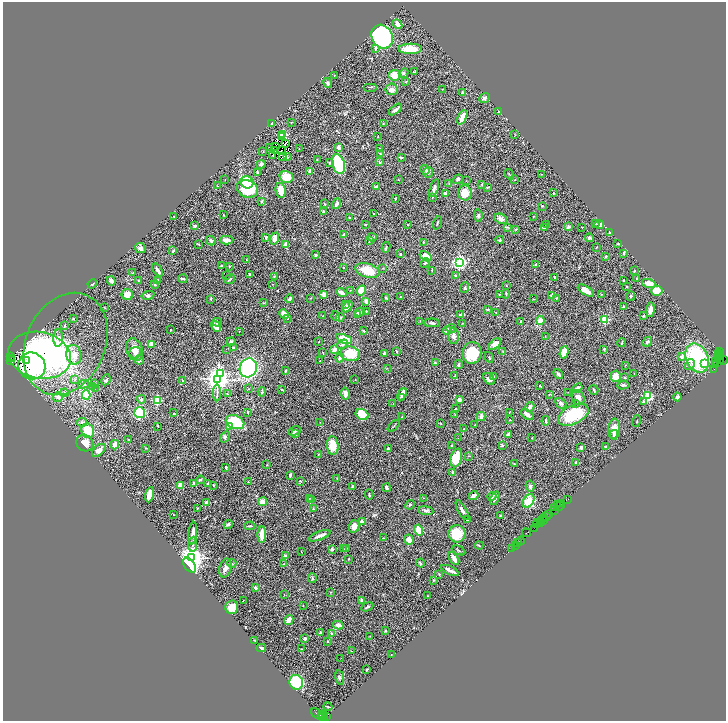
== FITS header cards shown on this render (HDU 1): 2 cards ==
NAXIS1  =                 1447
NAXIS2  =                 1438

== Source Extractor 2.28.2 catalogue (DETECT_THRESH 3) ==
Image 1447 x 1438 px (HDU 1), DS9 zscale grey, zoomed out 1/2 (1 PNG px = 2 x 2 image px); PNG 728 x 723 px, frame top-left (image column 2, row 1438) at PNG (3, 2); each listed source drawn as its Kron ellipse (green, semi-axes under 4 px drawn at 4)
Background 2.23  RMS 0.069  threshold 0.206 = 3 sigma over >= 5 px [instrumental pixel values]
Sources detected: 514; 46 cannot appear on this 1/2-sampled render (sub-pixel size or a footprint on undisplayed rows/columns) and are neither listed nor drawn; the other 468 listed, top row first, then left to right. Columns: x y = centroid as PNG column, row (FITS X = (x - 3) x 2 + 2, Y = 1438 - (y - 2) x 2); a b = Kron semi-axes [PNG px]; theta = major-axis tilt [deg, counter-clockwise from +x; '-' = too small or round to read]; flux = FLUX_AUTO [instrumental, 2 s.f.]
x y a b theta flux
398 24 5 4 - 73
382 37 12 10 -59 2800
375 48 2 2 - 53
410 49 12 5 1 230
415 71 4 3 - 14
404 73 5 3 - 23
334 75 3 2 - 3.9
395 75 6 5 - 170
406 82 4 3 - 11
328 83 5 3 - 33
370 87 7 1 0 9.3
392 89 6 6 - 57
442 89 2 1 - 4
463 93 3 3 - 39
484 98 6 4 39 28
395 110 8 2 38 31
499 112 4 3 - 10
462 117 8 3 65 180
291 122 2 2 - 5.2
383 123 3 2 - 6.1
272 124 2 2 - 48
283 134 3 3 - 490
515 135 3 2 - 5.9
378 136 3 1 - 3.8
282 137 2 1 - 28
285 144 2 1 - 3.8
270 147 2 1 - 5.9
275 147 2 1 - 0.67
339 147 3 3 - 39
380 148 3 2 - 6.7
299 149 2 2 - 5.2
263 151 2 2 - 4.5
274 151 2 1 - 4.6
281 151 2 1 - 3.3
380 153 3 2 - 8.9
272 155 3 1 - 5.5
282 156 3 1 - 5.8
287 157 2 2 - 39
401 158 4 2 - 10
317 160 2 1 - 5.4
379 162 4 2 - 9.7
330 163 2 2 - 34
261 164 4 4 - 34
338 164 10 6 -73 670
425 170 5 4 - 32
310 171 2 2 - 140
257 172 3 2 - 14
428 172 5 4 - 33
509 174 5 2 - 9.1
541 174 2 1 - 3.1
286 177 7 6 - 190
225 179 2 2 - 3.9
458 179 5 4 - 22
398 180 2 2 - 5.5
514 180 3 2 - 7.5
466 181 2 1 - 3.8
247 182 6 6 - 460
449 183 3 2 - 8.3
482 184 3 3 - 11
217 186 2 2 - 5.3
376 187 4 3 - 12
488 187 4 2 - 9.1
434 188 9 4 72 42
247 189 11 8 -20 590
281 190 7 5 -83 140
465 193 8 6 -80 160
553 193 2 2 - 12
445 194 4 3 - 39
433 197 3 2 - 6.4
395 198 2 2 - 8.1
262 201 4 3 - 11
325 204 2 2 - 6.3
337 204 5 4 - 43
542 206 2 2 - 12
323 212 2 2 - 28
374 214 2 1 - 5.5
224 215 2 2 - 11
478 215 6 3 -81 20
174 216 2 2 - 15
533 216 2 2 - 5.1
350 217 3 3 - 11
501 219 6 5 - 68
437 223 7 2 73 9.9
595 223 3 2 - 23
365 224 2 2 - 6.9
599 224 5 4 - 35
408 225 2 2 - 7.2
547 225 3 3 - 9.6
195 226 3 2 - 34
508 227 4 2 - 9
568 227 3 3 - 27
582 227 3 2 - 5.4
545 228 3 3 - 21
516 229 4 2 - 12
610 233 3 2 - 45
344 234 4 2 - 24
266 237 4 3 - 17
372 237 5 2 - 9.2
275 238 6 4 71 74
589 238 4 3 - 27
226 240 7 4 3 56
500 240 4 3 - 16
211 241 5 3 - 30
370 241 3 3 - 14
423 242 2 2 - 4.5
198 244 3 2 - 8
286 244 4 3 - 110
618 244 2 2 - 9.1
386 247 5 2 - 13
596 247 3 2 - 5.1
140 248 5 5 - 53
173 251 3 2 - 19
623 253 3 2 - 17
400 254 3 2 - 8
316 255 3 2 - 25
426 256 7 4 -32 200
606 257 3 3 - 15
246 260 2 2 - 6.5
459 262 3 3 - 4000
425 263 5 3 - 16
536 265 3 2 - 12
222 266 3 2 - 10
229 266 3 2 - 9.8
343 267 2 2 - 5.3
383 268 2 2 - 5.1
158 270 7 3 -55 41
432 270 4 2 - 7.8
367 271 12 7 -17 270
634 271 2 2 - 12
133 273 2 2 - 6.9
249 274 2 2 - 9
227 275 2 1 - 5.6
455 276 4 3 - 25
274 277 3 2 - 7
555 277 3 2 - 14
183 279 4 3 - 17
230 279 5 2 - 34
637 279 3 2 - 9.2
139 280 2 2 - 9.2
157 280 3 3 - 13
623 280 2 2 - 8
111 281 5 4 - 44
649 283 7 4 -16 150
92 284 5 3 - 15
155 284 4 2 - 9.7
272 284 3 2 - 4.1
506 285 3 2 - 7.3
627 286 2 2 - 7.1
465 288 5 3 - 19
350 290 3 2 - 5.5
361 290 5 4 - 200
586 291 9 4 -32 130
657 291 6 5 - 190
342 292 5 3 - 69
324 294 2 2 - 240
499 294 2 2 - 19
506 294 4 3 - 13
601 294 2 2 - 6.1
127 295 6 5 - 130
148 295 6 4 13 25
552 296 3 3 - 49
631 296 5 4 - 16
386 297 3 2 - 12
401 297 2 2 - 9.1
310 298 2 2 - 5.6
556 298 3 2 - 7.3
211 299 3 3 - 11
289 299 4 2 - 43
533 299 3 2 - 5.3
366 301 4 3 - 47
264 303 3 2 - 6.9
345 305 3 2 - 9.1
104 307 4 2 - 6.4
347 307 6 3 46 85
623 307 3 2 - 7.4
488 309 3 2 - 29
650 310 7 4 83 89
366 311 3 2 - 6.7
360 312 5 3 - 54
496 312 3 2 - 7.2
284 314 5 3 - 120
357 314 3 3 - 18
460 315 4 3 - 14
323 316 3 2 - 5
336 316 5 3 - 16
643 316 3 2 - 11
340 317 4 4 - 21
287 318 2 2 - 23
73 319 2 2 - 12
605 319 3 3 - 830
540 320 4 4 - 87
420 321 2 2 - 5.4
217 322 5 3 - 13
521 322 3 2 - 17
432 323 8 3 -2 23
463 323 2 2 - 5.5
64 326 2 2 - 48
216 326 6 4 -58 86
451 328 5 3 - 25
170 330 2 1 - 6.1
447 330 4 3 - 46
239 331 2 1 - 3.6
364 331 3 3 - 18
454 336 8 5 -86 52
545 336 2 1 - 4.1
58 338 9 5 89 60
344 339 8 4 -24 290
231 341 4 3 - 15
319 341 2 1 - 4.6
647 342 5 3 - 22
622 343 4 2 - 13
66 344 53 39 66 960
151 344 3 3 - 98
342 344 6 4 32 28
495 344 7 4 44 87
234 348 3 3 - 33
226 349 2 1 - 6.8
334 349 3 2 - 170
604 349 2 2 - 44
134 350 12 8 -70 120
503 351 3 2 - 6.7
719 351 3 2 - 330
397 352 3 2 - 11
564 352 6 4 74 120
135 353 6 5 - 56
323 353 2 1 - 6.3
384 353 3 2 - 37
472 353 11 9 82 450
718 353 3 2 - 650
350 354 10 7 -10 370
39 355 32 23 -12 3300
74 355 10 7 -78 130
721 355 2 1 - 160
718 356 4 2 - 730
11 357 3 1 - 660
489 357 5 3 - 11
682 357 4 3 - 46
12 358 3 2 - 300
340 358 4 3 - 46
697 358 15 11 -65 1200
717 359 7 2 68 1100
720 359 2 2 - 330
27 360 2 1 - 75
140 360 5 3 - 19
723 360 4 2 - 110
11 361 2 1 - 560
320 361 3 2 - 7.1
435 363 4 3 - 9.8
690 364 6 4 58 46
705 364 4 4 - 53
716 364 3 1 - 230
459 365 4 3 - 19
625 365 2 1 - 3.4
32 366 14 13 - 2200
248 368 10 8 63 1800
387 368 3 2 - 4.3
714 369 2 1 - 140
285 371 3 2 - 12
221 373 4 3 - 1000
558 374 5 3 - 28
634 374 2 2 - 5
455 376 3 2 - 6.2
493 376 4 3 - 12
616 376 5 5 - 110
625 378 2 2 - 36
75 379 4 3 - 15
218 379 4 4 - 13000
355 379 3 2 - 4.6
489 379 7 4 -44 40
106 380 6 2 65 14
182 380 3 2 - 7.1
83 384 5 3 - 18
95 384 3 3 - 13
623 385 6 3 7 25
540 386 2 1 - 8.1
93 387 3 3 - 8
577 388 5 3 - 35
95 389 2 1 - 4.7
249 389 3 2 - 5.6
282 389 3 2 - 11
594 390 5 2 - 13
262 392 4 3 - 12
568 392 2 1 - 3.4
64 393 4 2 - 8.4
217 393 8 3 -90 25
345 393 6 4 -80 68
227 394 3 2 - 7.3
402 394 6 4 63 45
549 394 3 2 - 7.5
86 395 4 4 - 390
648 396 3 3 - 1100
58 397 5 4 - 35
401 397 3 2 - 10
578 397 8 6 -65 71
677 397 4 2 - 68
141 399 5 4 - 19
459 399 2 2 - 160
157 400 3 3 - 1100
644 401 2 2 - 62
561 403 6 4 -48 33
393 404 2 1 - 9.3
575 404 3 2 - 7.8
530 407 5 4 - 54
455 408 2 2 - 5.4
248 412 2 2 - 7
509 412 2 2 - 4.3
139 413 5 5 - 800
174 413 2 1 - 5.7
527 414 7 4 -33 53
362 415 7 5 -28 390
455 415 3 2 - 5.9
573 415 16 9 27 590
481 416 5 3 - 42
402 417 2 2 - 14
510 420 2 1 - 6.1
546 421 4 2 - 20
637 421 6 1 73 5.2
82 422 5 4 - 26
235 422 9 6 -24 790
320 422 2 1 - 3.8
441 424 2 2 - 7.5
475 425 3 2 - 8.5
158 426 2 2 - 10
230 426 4 3 - 100
394 426 7 2 47 11
464 428 2 1 - 8.4
614 429 10 6 85 120
88 431 7 6 - 360
294 431 6 3 26 38
296 434 4 2 - 9.9
614 434 4 4 - 23
508 435 4 3 - 41
225 437 6 4 56 25
458 438 2 1 - 15
532 438 2 2 - 7.7
129 439 3 2 - 7.1
85 443 9 7 -45 130
115 445 5 3 - 86
333 445 9 6 -86 200
452 445 2 2 - 7
502 446 3 2 - 19
605 446 2 2 - 11
581 447 2 2 - 99
146 448 3 2 - 9
388 449 4 3 - 26
99 450 8 5 42 72
319 454 2 2 - 13
469 456 3 2 - 7.9
456 458 10 5 73 340
514 463 3 2 - 6.7
576 463 3 3 - 21
267 465 2 2 - 6.3
226 467 4 2 - 19
453 472 4 3 - 18
290 475 4 2 - 18
337 478 3 2 - 6.9
200 480 4 2 - 14
301 481 3 2 - 8.2
248 482 2 2 - 8.8
194 483 4 3 - 27
208 483 2 2 - 32
181 485 3 3 - 110
213 485 3 2 - 10
530 486 5 4 - 31
353 487 3 2 - 22
386 488 4 3 - 28
150 495 8 4 79 150
369 495 5 1 - 8
474 496 5 2 - 54
492 496 4 3 - 34
309 498 3 2 - 9.1
424 498 3 2 - 5.3
495 498 7 3 65 41
312 499 3 3 - 24
568 499 2 1 - 160
529 501 7 5 55 230
262 502 4 3 - 110
207 503 3 3 - 72
560 503 2 2 - 50
410 505 5 3 - 14
558 505 2 1 - 130
560 506 5 2 - 570
555 507 2 1 - 250
197 508 3 2 - 9.6
313 509 2 2 - 23
462 510 11 3 -61 45
555 510 3 2 - 230
426 511 7 4 -7 31
173 514 2 2 - 5.1
549 515 3 1 - 49
500 516 3 2 - 6.7
543 517 4 3 - 690
546 517 3 2 - 560
468 519 2 2 - 15
544 520 3 1 - 310
540 521 2 1 - 140
362 522 2 2 - 160
537 522 2 2 - 690
541 523 4 1 - 590
228 524 4 3 - 25
536 524 3 2 - 310
250 526 5 2 - 14
354 526 6 5 - 77
535 529 3 1 - 420
419 530 5 3 - 220
193 533 11 3 84 85
526 533 4 1 - 560
262 534 8 4 89 110
457 534 8 8 - 280
320 536 11 3 20 58
383 538 2 2 - 6.7
409 540 5 4 - 77
520 541 4 2 - 480
518 543 3 1 - 470
193 544 7 2 84 20
479 545 4 2 - 8.8
516 545 3 2 - 170
346 548 2 2 - 21
332 549 3 3 - 24
344 549 2 2 - 6.3
512 549 2 1 - 200
459 550 7 2 -25 15
301 552 3 2 - 4.5
286 556 3 3 - 28
192 557 4 4 - 13000
454 558 7 3 -58 72
349 559 3 2 - 5.9
232 563 5 3 - 17
420 563 4 3 - 15
283 564 4 3 - 12
190 565 8 5 -53 1800
225 568 9 6 75 62
450 570 9 2 -25 57
439 574 3 2 - 8.9
312 578 5 3 - 19
434 580 4 3 - 11
256 588 4 3 - 24
330 592 3 2 - 7.3
284 595 2 2 - 5.5
427 596 3 2 - 5.4
243 600 2 1 - 8.5
362 600 3 3 - 31
303 605 2 2 - 5.2
232 607 7 6 - 120
367 607 6 3 23 24
289 620 5 3 - 220
338 625 5 3 - 69
386 631 2 2 - 8.4
320 633 3 2 - 12
332 633 3 3 - 9
370 636 2 2 - 6.4
305 638 2 2 - 36
254 640 2 2 - 4.9
328 641 3 2 - 6.4
261 648 5 2 - 27
302 649 2 2 - 9.5
351 651 2 2 - 5.1
391 655 2 2 - 4.2
341 658 2 1 - 6.5
366 670 3 2 - 12
340 678 7 4 -80 24
296 682 7 6 - 970
328 706 5 1 - 12
317 714 7 2 -43 680
321 715 3 1 - 590
324 715 5 2 - 1000
327 716 4 1 - 200
322 718 4 2 - 710
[46 sub-pixel or undisplayed-footprint detections neither listed nor drawn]